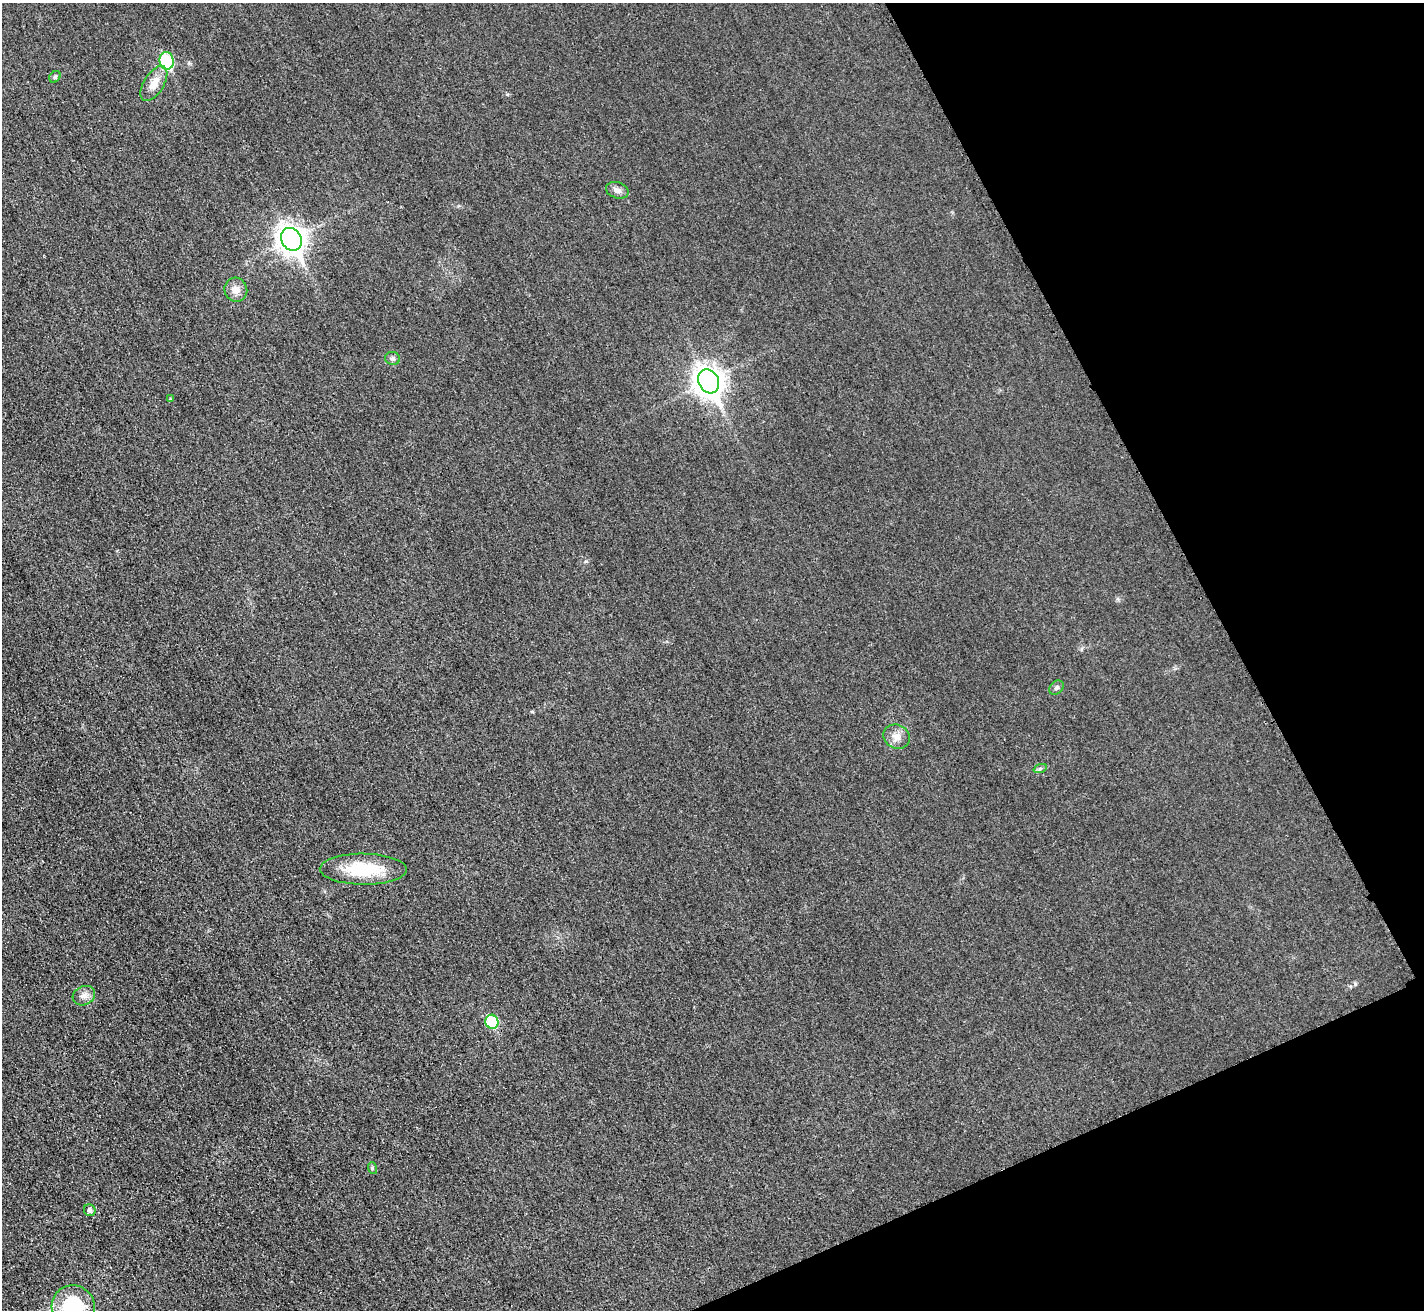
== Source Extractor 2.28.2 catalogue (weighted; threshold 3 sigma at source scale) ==
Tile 12 of 4 x 4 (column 4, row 3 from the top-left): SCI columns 4285-5706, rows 1612-2919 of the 5712 x 5701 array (HDU 1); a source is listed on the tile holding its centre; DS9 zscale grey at full resolution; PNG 1426 x 1312 px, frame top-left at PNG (2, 3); each listed source drawn as its Kron ellipse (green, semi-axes under 4 px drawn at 4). Shown black and unused: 21% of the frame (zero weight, under 3 of 4 exposures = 1% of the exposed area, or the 3 px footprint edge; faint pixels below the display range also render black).
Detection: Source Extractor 2.28.2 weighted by HDU 2 'WHT'; one run over the whole footprint, this tile lists its part. Background 0.0218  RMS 0.0061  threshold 0.0276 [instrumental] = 3 sigma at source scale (4.5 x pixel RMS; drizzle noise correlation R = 1.50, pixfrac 1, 0.05/0.05 arcsec/px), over >= 5 px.
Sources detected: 18; all 18 listed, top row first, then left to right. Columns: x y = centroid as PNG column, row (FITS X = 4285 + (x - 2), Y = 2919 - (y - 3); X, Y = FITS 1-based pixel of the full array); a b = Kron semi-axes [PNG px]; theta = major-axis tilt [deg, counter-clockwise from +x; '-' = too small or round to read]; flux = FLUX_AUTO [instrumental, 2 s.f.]
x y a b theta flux
167 61 9 7 -82 39
55 77 6 5 - 1
154 83 20 10 58 7.7
617 190 11 8 -16 3
291 239 12 9 -62 580
236 290 12 11 - 5.3
393 358 7 6 - 1.5
709 381 12 10 -62 670
170 399 4 3 - 0.49
1057 688 8 6 45 1.5
896 737 14 11 -27 5.2
1040 769 7 4 20 1.1
363 869 43 15 -1 30
84 996 11 9 25 3.7
492 1022 7 6 - 30
372 1168 6 4 -73 0.76
90 1210 6 5 - 1.9
73 1307 22 21 - 44
Isophote crosses this tile's border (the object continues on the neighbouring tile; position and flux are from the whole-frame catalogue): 1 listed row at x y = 73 1307
Unlisted compact peaks at least as high as the median listed source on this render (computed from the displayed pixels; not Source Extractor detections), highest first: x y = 1355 984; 586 561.